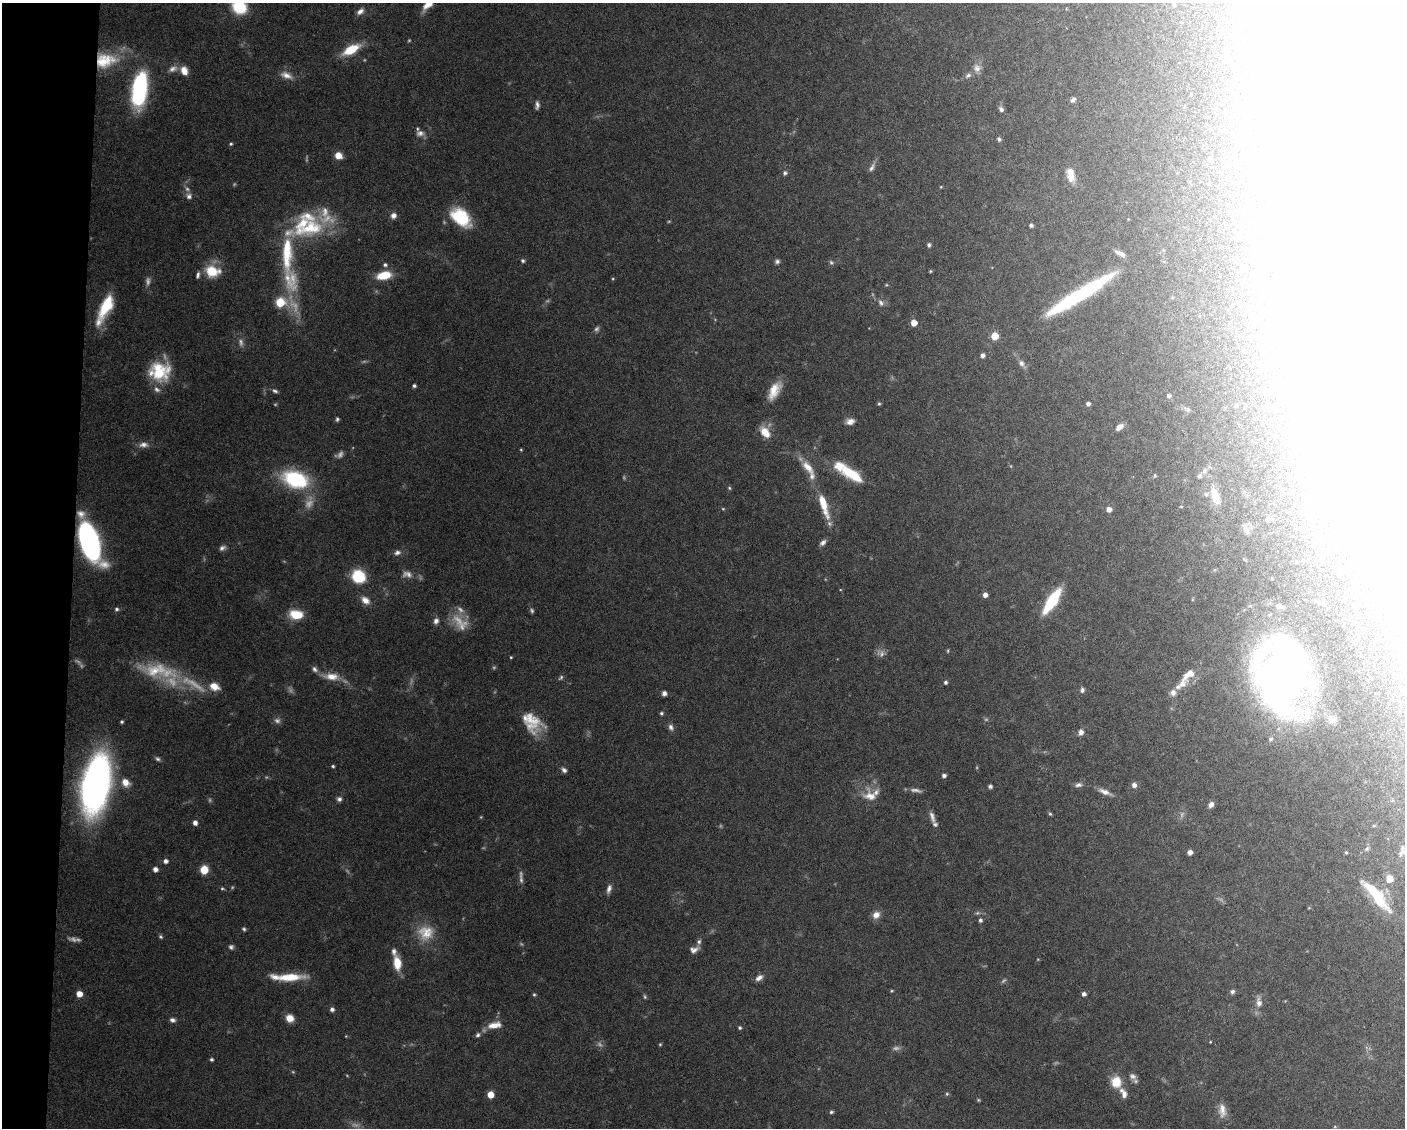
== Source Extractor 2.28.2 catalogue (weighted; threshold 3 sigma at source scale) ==
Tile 7 of 3 x 4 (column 1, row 3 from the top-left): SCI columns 105-1507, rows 1127-2252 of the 4526 x 4503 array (HDU 1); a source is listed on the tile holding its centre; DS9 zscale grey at full resolution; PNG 1407 x 1130 px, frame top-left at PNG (2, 3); no overlay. Shown black and unused: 5% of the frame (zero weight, under 5 of 10 exposures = <1% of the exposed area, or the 3 px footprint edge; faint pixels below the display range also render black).
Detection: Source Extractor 2.28.2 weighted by HDU 2 'WHT'; one run over the whole footprint, this tile lists its part. Background 0.0707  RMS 0.0025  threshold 0.0103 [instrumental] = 3 sigma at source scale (4.09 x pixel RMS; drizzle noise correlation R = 1.36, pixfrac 0.8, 0.05/0.05 arcsec/px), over >= 5 px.
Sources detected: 253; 36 too faint to see at this stretch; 26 inside a brighter object's white glare — not listed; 17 inside a brighter listed object's ellipse — not listed separately; the other 174 listed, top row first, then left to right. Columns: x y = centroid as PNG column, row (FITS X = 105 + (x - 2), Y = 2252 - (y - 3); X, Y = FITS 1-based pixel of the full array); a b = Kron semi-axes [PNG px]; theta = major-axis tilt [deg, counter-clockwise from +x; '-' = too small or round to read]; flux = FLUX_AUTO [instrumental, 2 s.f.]
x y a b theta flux
1174 4 5 4 - 0.41
428 5 13 7 41 2.9
239 7 12 10 -26 11
1361 8 5 3 - 0.19
360 11 10 6 40 1.1
351 49 20 9 29 6.4
105 60 29 19 7 10
977 68 12 10 -88 1.5
173 69 12 8 21 1.4
184 71 11 8 -70 2.2
286 75 16 8 -23 1.9
968 75 9 6 31 0.83
139 89 33 13 82 30
1073 100 6 5 - 0.63
537 105 10 5 88 0.81
1001 109 8 5 -54 0.69
420 133 11 8 1 1.3
999 139 5 4 - 0.57
231 144 4 3 - 0.34
338 155 6 6 - 2.9
1225 166 6 3 -71 0.27
872 168 12 6 64 0.96
785 173 6 5 - 0.63
1071 175 17 9 -78 2.7
941 187 4 3 - 0.21
189 196 7 7 - 0.96
393 215 7 7 - 1.2
461 217 24 15 -41 11
1031 225 4 4 - 0.59
311 228 49 22 18 17
929 245 6 5 - 0.48
287 253 52 14 89 14
1120 253 13 5 -26 1.2
523 261 5 4 - 0.5
777 261 6 6 - 0.6
831 263 7 5 -49 0.48
385 265 6 5 - 0.58
1244 267 3 3 - 0.4
212 271 19 14 -7 5.8
930 271 4 3 - 0.25
384 275 15 8 12 5.7
1079 295 76 11 32 29
1260 297 3 3 - 0.24
280 302 6 5 - 13
881 303 9 7 -56 0.95
106 306 29 12 64 9.4
914 323 5 5 - 3
995 336 5 5 - 7.3
983 355 4 4 - 0.93
1021 363 8 7 - 0.97
159 371 25 22 -18 11
414 386 4 4 - 0.49
275 391 8 4 -27 0.55
774 391 22 10 62 4.2
1169 395 5 4 - 0.6
879 404 5 4 - 0.35
1088 404 4 4 - 0.78
1236 406 5 5 - 0.27
1187 409 9 5 -21 0.62
337 419 5 4 - 0.43
850 421 9 7 10 1.6
1119 427 10 5 38 1.5
765 432 14 8 -52 3.8
808 467 23 9 -49 3.2
1204 471 9 5 84 0.76
851 474 28 11 -32 8.1
1155 475 5 4 - 0.28
1199 476 6 6 - 0.67
295 479 28 17 -19 19
729 488 5 4 - 0.33
1215 496 19 9 -68 4.5
824 505 32 8 -73 5.8
1181 507 5 3 - 0.18
723 509 4 4 - 0.23
1109 509 5 5 - 1.5
1246 530 13 6 -61 1.2
89 542 30 12 -70 75
823 543 10 6 44 0.91
222 548 9 6 24 0.82
397 552 9 7 11 0.91
358 576 10 9 - 14
985 595 4 4 - 1.3
365 600 12 8 -39 1.9
1052 601 21 7 57 15
1279 606 8 6 -10 0.98
117 609 6 5 - 0.5
532 610 7 5 -54 0.47
296 614 14 9 -6 5.8
436 621 8 6 64 0.95
1394 625 4 4 - 0.22
462 627 13 12 - 2.3
948 651 6 3 82 0.26
882 653 11 7 74 1
511 657 3 3 - 0.23
315 669 9 6 -50 0.83
159 671 56 20 -10 13
331 676 20 10 -2 3.2
561 677 7 5 50 0.44
1283 677 50 36 -90 210
945 682 5 4 - 0.53
1182 684 26 10 38 3.1
214 686 12 9 -23 2.8
1082 690 7 5 87 0.6
664 693 5 5 - 0.97
661 713 4 4 - 0.41
531 719 30 18 -63 6.8
1332 719 14 9 -26 1.7
277 721 9 7 -2 0.87
122 722 4 4 - 0.37
671 727 9 6 -64 0.92
1081 732 6 5 - 1.2
1270 739 6 5 - 0.57
158 759 7 5 -30 0.51
333 766 4 4 - 0.34
564 770 7 5 -41 0.76
944 775 5 4 - 0.73
125 782 10 8 -43 2.5
95 785 35 17 79 160
1078 785 10 6 11 0.79
1134 785 5 5 - 1.1
990 786 4 4 - 0.7
1105 792 17 6 -23 1.6
870 796 21 17 -38 4
339 799 6 6 - 0.73
1211 805 7 5 48 1
1050 814 5 4 - 0.32
932 817 18 6 -72 1.3
195 823 5 5 - 1.2
1374 826 5 3 - 0.25
1367 849 7 5 47 0.47
1190 852 4 4 - 1.4
1346 852 4 4 - 0.29
166 861 5 5 - 0.97
155 869 5 5 - 1.3
204 870 6 6 - 5.7
1389 879 6 6 - 2.4
521 880 12 5 -78 0.93
222 888 5 4 - 0.33
609 889 11 6 73 1.1
1377 896 42 11 -50 9.7
876 915 10 8 42 1.6
980 920 6 5 - 0.6
244 929 5 4 - 0.4
426 933 23 21 4 6.3
699 942 7 7 - 0.63
231 947 6 6 - 0.61
694 950 11 7 14 1.3
397 963 16 9 -82 4.4
289 977 33 8 2 7.1
759 978 10 6 34 1.2
1232 992 6 5 - 0.59
79 994 5 5 - 2.4
1084 994 4 4 - 0.84
534 995 5 4 - 0.32
645 997 6 5 - 0.38
1259 1003 13 7 -83 1.6
332 1009 5 5 - 0.82
290 1018 9 9 - 2.2
172 1020 8 6 -21 0.81
494 1025 17 8 11 2.8
740 1028 4 4 - 0.41
478 1035 6 5 - 0.56
1210 1042 3 3 - 0.2
660 1044 4 4 - 0.26
211 1059 5 4 - 0.42
1132 1076 11 8 -37 1.1
1116 1082 12 11 - 4.4
1123 1093 14 7 -65 1.7
490 1094 5 5 - 3.2
947 1094 5 5 - 0.35
978 1100 5 3 - 0.26
1222 1110 21 10 -85 2.5
831 1112 5 4 - 0.43
1335 1127 5 3 - 0.22
Overlapping masked pixels (flux is a lower limit): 1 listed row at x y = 105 60
Isophote crosses this tile's border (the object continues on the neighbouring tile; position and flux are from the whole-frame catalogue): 2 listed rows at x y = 428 5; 239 7